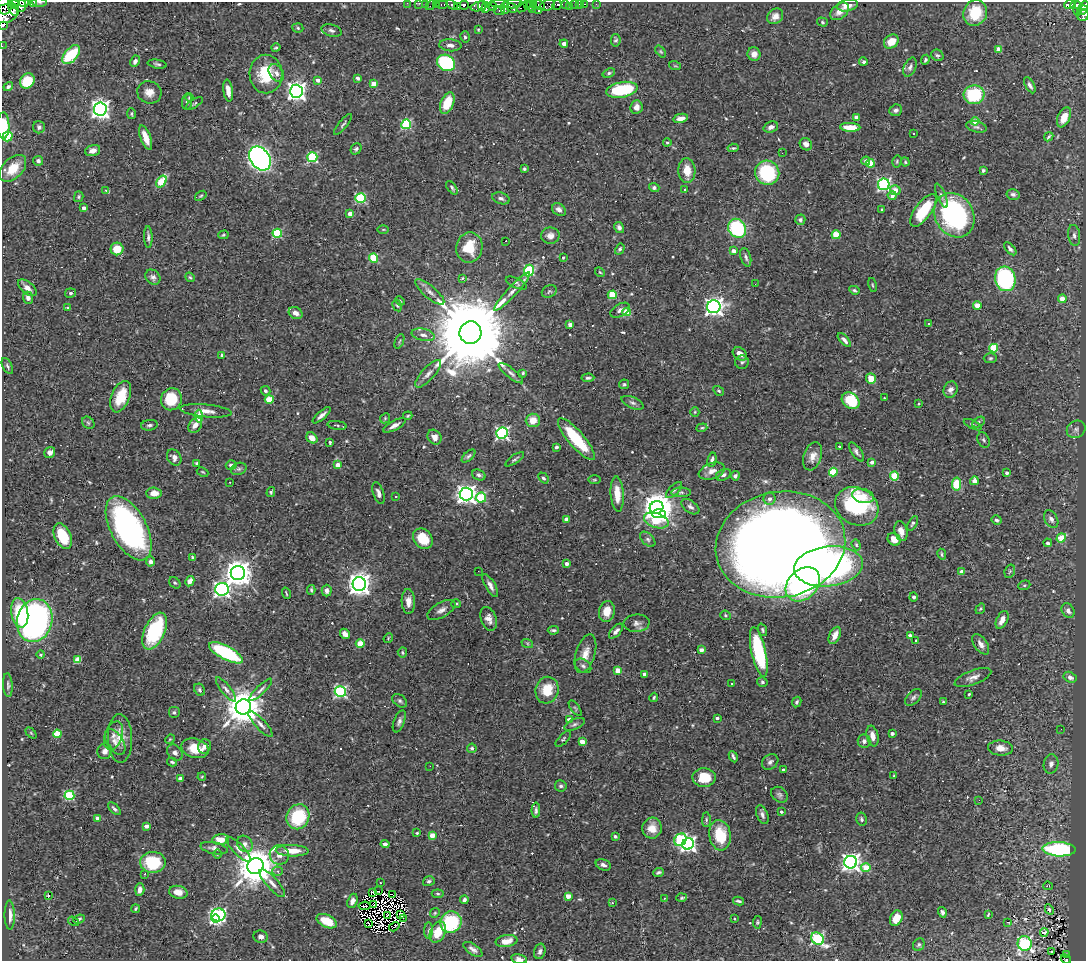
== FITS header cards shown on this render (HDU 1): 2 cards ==
NAXIS1  =                 1084
NAXIS2  =                  959

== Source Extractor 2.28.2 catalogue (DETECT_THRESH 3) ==
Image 1084 x 959 px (HDU 1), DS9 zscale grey, 1 PNG px = 1 image px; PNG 1088 x 963 px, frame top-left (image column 1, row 959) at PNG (2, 2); each listed source drawn as its Kron ellipse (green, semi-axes under 4 px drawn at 4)
Background 0.35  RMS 0.013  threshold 0.038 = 3 sigma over >= 5 px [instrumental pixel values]
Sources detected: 588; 12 with non-positive FLUX_AUTO (blend fragments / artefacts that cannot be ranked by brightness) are neither listed nor drawn; of the other 576, the 500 brightest by FLUX_AUTO listed and drawn (76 fainter detections omitted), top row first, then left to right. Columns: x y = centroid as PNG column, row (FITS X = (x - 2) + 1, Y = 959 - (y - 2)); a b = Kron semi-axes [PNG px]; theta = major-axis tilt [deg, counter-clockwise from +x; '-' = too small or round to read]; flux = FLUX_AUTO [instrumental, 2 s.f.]
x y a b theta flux
34 2 3 2 - 53
40 2 7 3 0 1.4
24 3 4 2 - 920
407 3 2 2 - 8.8
419 3 3 2 - 8.9
425 3 2 2 - 5.2
14 4 6 3 -52 1300
19 4 8 6 -51 2200
436 4 2 2 - 12
500 4 9 3 -3 240
513 4 9 3 3 180
527 4 3 2 - 260
534 4 3 2 - 22
574 4 3 3 - 20
579 4 3 2 - 3.2
584 4 3 2 - 17
596 4 2 2 - 6.2
431 5 6 2 45 31
442 5 6 3 0 40
452 5 6 4 -31 460
464 5 4 4 - 280
482 5 5 2 - 200
539 5 6 3 -31 68
548 5 8 5 22 68
557 5 5 4 - 430
565 5 3 3 - 71
848 5 10 6 12 6.7
1070 5 5 4 - 170
1075 5 5 4 - 220
4 6 9 7 -80 1800
458 6 3 3 - 430
479 6 8 4 13 340
492 6 5 3 - 680
530 6 4 2 - 92
570 6 3 2 - 8.1
1084 6 5 4 - 330
486 7 5 4 - 620
522 7 6 3 34 370
505 8 6 2 90 44
512 8 6 3 -25 380
13 9 8 4 -61 1100
532 9 4 3 - 110
1077 9 7 4 -89 170
499 10 6 4 -20 380
1082 10 6 3 36 240
539 11 3 3 - 19
840 11 10 7 41 7
975 13 13 11 63 32
5 14 12 9 17 3600
1083 15 6 6 - 220
775 16 8 7 - 5.2
822 22 5 4 - 1.1
3 25 3 2 - 32
298 28 5 4 - 1.2
331 30 10 6 -16 2.7
478 30 3 3 - 1.2
465 37 6 4 -76 1.8
616 40 6 5 - 1.6
891 42 8 6 40 12
564 44 4 4 - 2.9
450 45 11 6 -5 4.6
2 46 2 2 - 0.96
276 48 4 3 - 1.4
999 49 4 4 - 12
661 52 7 4 -52 1.2
754 54 7 6 - 4.2
71 55 11 6 48 44
937 55 6 5 - 1.6
925 60 5 3 - 1.5
135 61 6 4 63 3.7
863 61 4 3 - 2.8
446 63 9 8 - 93
157 64 9 4 -10 1.8
675 66 6 3 -18 1
910 67 10 6 66 2.8
276 73 9 7 -55 4.1
609 73 6 4 21 1.5
266 74 19 16 -89 35
358 78 4 3 - 2.1
318 80 4 3 - 5.4
27 81 8 7 - 37
373 84 4 4 - 14
1030 85 9 4 -61 2.7
8 87 5 4 - 2.1
622 90 16 7 10 46
228 91 11 4 -82 7.1
296 91 6 6 - 460
149 92 12 11 - 7.7
974 95 10 9 - 53
190 98 4 4 - 1
187 102 8 5 82 1.8
194 103 10 3 33 1.3
447 103 11 6 67 22
636 107 7 6 - 5.5
100 109 6 6 - 450
896 110 6 5 - 2.4
132 114 5 4 - 1.5
856 117 4 4 - 9.3
1064 117 11 6 66 9.4
681 118 7 4 11 5.3
975 121 4 4 - 13
343 124 13 4 51 1.9
406 124 5 4 - 79
3 125 13 6 -90 21
39 127 6 6 - 2.5
771 127 7 5 20 3.6
850 127 10 4 -3 14
976 127 10 5 -15 2.3
914 134 3 3 - 2
8 137 5 4 - 53
146 137 13 5 -70 9.9
1049 137 5 3 - 1.2
667 142 4 3 - 1.2
806 144 7 5 -47 4.7
733 148 6 3 5 1.4
356 149 6 5 - 1.9
93 150 8 5 16 5.3
782 153 2 2 - 1.6
312 157 5 5 - 78
260 158 13 9 -55 460
38 161 5 5 - 2.6
866 161 4 4 - 3.7
897 161 6 4 76 1.2
905 162 4 4 - 1.1
870 163 4 4 - 22
13 168 16 10 46 19
524 169 3 3 - 1.3
687 170 12 8 -86 12
983 170 3 3 - 1.6
767 173 12 12 - 62
161 182 7 4 56 34
884 184 6 5 - 180
452 188 8 4 -54 1.8
654 188 5 4 - 2.1
685 189 3 3 - 3.6
105 190 4 3 - 17
895 190 5 5 - 7.7
1013 194 6 5 - 2.3
892 195 5 4 - 4.3
941 195 13 4 -68 2.3
201 196 6 3 36 1.1
79 197 5 4 - 1.3
360 198 5 4 - 69
501 198 9 5 -19 2.6
84 208 3 3 - 3.6
559 210 7 5 -38 3.7
882 210 3 3 - 1
923 210 19 8 54 42
350 214 4 4 - 5.8
954 215 23 19 -59 150
800 220 5 5 - 1.9
619 227 6 4 -59 2.3
737 228 10 8 -56 81
383 229 6 4 0 0.94
277 233 4 4 - 53
223 235 5 4 - 1.1
836 235 4 4 - 29
1074 235 10 6 -82 3.1
550 236 9 8 - 5.6
148 237 11 4 -88 2.6
506 241 3 2 - 2
469 247 15 13 80 24
117 249 6 6 - 16
620 249 6 4 60 1.6
1010 249 8 4 -47 2.5
734 251 4 3 - 9.3
746 257 9 5 -74 2.3
373 258 4 4 - 38
563 258 3 2 - 1.2
529 270 6 5 - 79
600 272 5 4 - 1.1
153 277 8 7 - 3.1
190 277 5 4 - 1.1
462 278 4 3 - 1.1
1005 279 12 10 -74 150
516 283 11 5 -25 2
755 284 2 2 - 2.3
872 285 7 3 -79 0.96
27 288 11 6 -40 6.4
854 290 5 4 - 1.7
512 291 26 5 47 6.1
549 291 8 6 26 1.6
430 292 18 6 -40 5.3
70 293 5 4 - 2
612 295 4 4 - 33
28 298 6 5 - 4.2
1062 299 4 4 - 17
400 301 5 3 - 0.92
977 305 4 4 - 15
397 306 6 4 -61 1.2
714 307 7 6 - 470
68 308 4 3 - 1.3
620 310 10 6 31 3.6
627 312 4 4 - 30
296 313 7 5 -29 4.6
929 323 3 3 - 1.9
570 325 4 3 - 5.4
470 333 11 11 - 18000
423 335 11 6 -12 4.1
844 340 8 4 -47 3.4
399 341 8 2 69 0.9
994 348 4 4 - 43
740 354 8 5 -38 6.9
222 355 3 3 - 2
990 358 7 5 2 1.5
742 362 7 6 - 1.9
7 366 9 4 -63 1.8
511 373 15 5 -38 3.3
523 373 3 3 - 1.1
428 374 18 6 47 5.3
588 378 6 3 4 1.7
871 379 5 5 - 13
624 384 5 5 - 1.4
951 390 8 6 64 5.2
265 391 5 4 - 2.3
719 391 6 4 -31 1.3
121 397 16 9 67 19
884 398 3 2 - 1.8
171 399 11 10 - 29
269 399 4 4 - 26
851 401 9 7 -37 34
633 403 12 5 -24 2.8
919 404 4 3 - 0.97
206 411 26 6 -5 7.9
695 412 5 4 - 0.97
322 415 11 4 41 3.8
199 416 6 4 -85 22
408 416 5 3 - 0.94
385 418 5 4 - 1.1
533 420 7 7 - 9.3
978 422 7 4 29 1.7
88 423 7 5 -45 1.7
149 425 8 5 8 2.1
195 425 8 6 56 5.7
337 425 10 3 -8 1.3
394 425 12 5 28 4.6
973 425 9 3 -26 2
702 428 5 4 - 1.2
1076 429 10 8 32 3.3
502 433 6 5 - 180
435 437 8 6 -54 5.6
312 438 6 5 - 7.1
576 439 27 8 -49 42
984 440 8 5 -62 1.9
330 442 4 3 - 1.2
839 446 3 2 - 1.3
556 447 4 3 - 1.9
856 452 11 5 -55 2.7
50 453 6 5 - 3.9
468 456 8 4 41 1.8
813 456 14 8 71 6.9
174 457 8 6 -59 3.8
515 459 11 4 34 1.8
712 460 7 4 81 3.1
872 462 4 3 - 6.1
197 464 3 3 - 3.6
231 465 5 4 - 3.8
338 465 4 3 - 8.1
239 469 8 6 20 2.2
712 471 13 8 20 5.8
203 472 6 3 -27 0.92
833 472 4 4 - 31
1007 473 4 3 - 2.3
479 475 7 5 -27 2.7
723 475 8 5 25 2.4
735 476 4 4 - 2.8
894 476 4 4 - 35
543 478 6 4 -48 1.7
594 480 6 3 0 0.98
974 481 4 4 - 8.1
230 482 3 2 - 1.3
956 484 6 4 80 46
674 490 10 4 45 2
271 492 5 4 - 1.6
681 492 10 5 0 1.8
154 493 8 5 -2 8.2
378 493 11 5 -72 3.5
466 494 6 6 - 500
617 494 17 6 -86 14
396 496 3 2 - 1.7
863 496 11 7 -13 7.5
481 498 5 5 - 52
769 499 6 6 - 3.5
857 506 22 18 -28 98
656 507 7 6 - 1600
690 507 10 6 -36 2.9
659 514 7 4 1 170
566 519 4 4 - 3.4
1051 519 9 6 -60 3.9
656 520 12 7 -18 38
997 520 5 4 - 1.8
913 523 8 4 61 1.8
129 528 35 18 -62 220
901 531 10 6 -75 6.8
63 536 13 8 -66 23
1061 538 5 4 - 24
423 539 11 9 -49 23
648 539 9 5 -46 2.4
894 539 7 6 - 8
1048 543 4 3 - 1.7
780 544 65 53 10 2100
856 545 6 4 -68 1.2
942 554 5 3 - 1.2
193 557 4 3 - 1.2
151 561 5 4 - 2.9
566 564 3 3 - 4.1
828 566 34 20 6 220
478 571 2 2 - 9.3
1010 571 7 5 71 1.5
961 572 4 3 - 7.3
238 573 7 7 - 1200
190 581 5 4 - 5.8
175 583 6 5 - 1.4
359 584 7 6 - 810
803 584 19 14 45 170
490 585 13 5 -60 4.1
1024 585 6 4 20 1.3
222 589 6 6 - 290
311 590 5 3 - 1.4
327 591 6 5 - 3.4
286 593 6 2 -74 0.94
914 597 4 4 - 2.1
408 601 12 6 -88 8.3
456 604 5 4 - 1.2
980 609 6 3 54 0.99
441 610 15 7 29 5
607 611 10 8 77 11
1068 611 8 6 -55 4.1
20 613 15 8 -80 36
726 615 5 4 - 1.3
489 619 12 8 -70 6.2
1002 620 9 5 64 8.1
35 621 22 17 76 330
637 623 13 8 5 4.5
553 630 5 3 - 1.5
762 630 6 4 -71 1.3
155 631 20 10 66 67
616 631 9 4 47 3.4
345 634 5 4 - 5
835 635 9 5 64 8.4
910 635 4 3 - 2.4
388 638 5 4 - 0.95
916 641 4 3 - 0.9
360 643 4 4 - 21
527 643 6 4 -19 0.98
981 644 11 6 -55 5.1
701 650 4 3 - 3.6
402 652 5 5 - 1.4
759 652 25 7 -77 75
226 653 19 7 -28 77
585 654 20 9 73 10
41 655 4 4 - 1.1
78 660 4 4 - 18
583 666 9 6 -35 2.8
618 670 4 4 - 13
644 674 3 3 - 4.1
973 677 19 7 20 5.7
1070 677 7 5 -28 3.6
762 682 5 4 - 1.6
732 683 3 3 - 1.3
8 685 12 4 -86 2.1
226 689 15 5 -51 3.8
199 690 6 5 - 1.7
261 690 15 4 44 3
547 690 13 11 73 21
340 692 6 5 - 130
969 694 3 3 - 1.2
654 697 5 3 - 1.2
913 697 10 6 45 2.6
400 701 8 5 -39 2
797 702 5 4 - 1.5
943 702 4 4 - 1
243 707 8 7 - 2500
575 708 9 4 -52 1.7
174 712 6 6 - 1.9
717 718 4 3 - 2.6
569 720 4 4 - 8.6
399 721 11 5 69 3
261 724 17 5 -47 4.4
574 724 11 5 25 2.4
1061 729 2 2 - 2
31 733 6 4 -46 1
57 734 4 4 - 23
892 734 4 3 - 3.1
114 736 15 8 71 5
873 736 10 6 -78 6.9
120 738 24 12 -88 15
170 739 5 4 - 0.9
563 739 10 4 47 1.6
864 741 6 6 - 3
115 742 14 8 -57 5.4
582 742 4 4 - 16
204 746 7 6 - 4.2
195 748 14 9 -17 17
472 748 5 4 - 1.7
1000 748 12 7 -4 8.6
105 751 8 7 - 4.3
175 753 9 7 -47 3.4
733 757 6 3 -66 1.9
172 762 5 3 - 1.3
770 762 9 7 39 2.8
1051 764 10 7 78 4.2
430 766 2 2 - 2
783 770 3 3 - 1.9
894 776 3 2 - 0.9
202 777 4 3 - 0.94
704 778 12 9 -1 22
180 779 4 4 - 4.7
561 786 6 5 - 1.9
69 795 5 5 - 57
779 795 9 7 -39 2.6
979 800 2 2 - 1.3
114 809 8 4 -45 1.9
536 810 8 4 90 2.1
781 812 3 3 - 1.1
762 815 10 5 -68 3
298 817 13 11 62 52
98 818 4 3 - 7
861 819 7 5 -78 1.9
706 820 7 4 88 1.5
147 826 4 3 - 7.5
652 828 10 9 - 9.1
417 833 3 3 - 1.1
432 835 4 4 - 13
720 835 15 10 -81 30
615 836 3 3 - 1.4
221 840 8 5 1 12
680 840 7 5 49 72
245 844 9 7 -53 4.3
385 844 4 4 - 3.5
688 844 6 5 - 270
214 848 14 6 -11 4
238 849 17 5 -46 4.2
1059 849 16 7 -3 96
292 851 16 5 -2 14
217 854 5 3 - 0.92
279 855 10 9 - 5.9
153 862 12 10 2 44
851 862 6 6 - 450
603 865 8 5 -21 3
255 866 8 7 - 3000
866 868 5 4 - 25
278 871 5 4 - 2.9
658 872 5 3 - 1.6
145 874 3 2 - 1.5
429 881 6 4 18 1.9
272 883 18 6 -48 5.7
380 883 3 2 - 0.92
1048 886 5 3 - 1.2
140 890 6 4 87 5.1
378 891 2 2 - 1.3
178 892 9 6 -11 8
372 892 3 3 - 1.1
438 894 6 4 -6 1.2
393 895 3 2 - 2.2
48 896 3 2 - 37
568 896 4 3 - 12
664 898 3 2 - 0.97
681 898 5 4 - 1.1
464 900 4 4 - 2.6
352 901 7 5 69 4.2
738 901 5 3 - 1.6
612 903 3 3 - 1.4
373 905 3 2 - 2
364 906 6 2 6 1.3
136 909 4 3 - 1.3
1049 909 5 3 - 1.2
942 912 5 4 - 2.1
435 913 5 4 - 1.1
400 914 4 3 - 1.2
10 915 15 5 -89 6.7
218 915 7 6 - 190
388 915 3 2 - 1.8
988 915 4 2 - 0.9
216 918 4 4 - 92
403 918 2 2 - 0.92
734 918 3 3 - 1.1
896 918 8 6 64 14
79 919 6 3 23 1.6
74 921 6 3 -34 1.3
327 921 11 6 -26 19
451 922 11 10 - 64
757 922 6 4 83 1.1
1008 922 3 3 - 12
369 924 3 2 - 1.8
394 927 5 2 - 1.1
429 931 8 4 89 1.8
438 932 11 7 66 19
1044 932 4 3 - 5.5
261 937 7 6 - 3.3
817 939 7 5 -38 140
507 941 11 6 8 10
1025 943 7 7 - 140
919 945 6 5 - 1.7
473 949 11 5 -34 3.5
540 951 8 5 74 2.8
1052 952 3 2 - 2.6
1066 955 3 3 - 2.9
519 959 8 4 -11 3.6
1066 959 5 3 - 9.7
At the frame edge (FLAGS 8, measured only in part): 17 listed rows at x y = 34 2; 40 2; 24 3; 407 3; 419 3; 425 3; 14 4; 19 4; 4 6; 1084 6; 5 14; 3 25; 2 46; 3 125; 1025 943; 519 959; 1066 959
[76 fainter detections neither listed nor drawn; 12 non-positive-flux detections neither listed nor drawn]